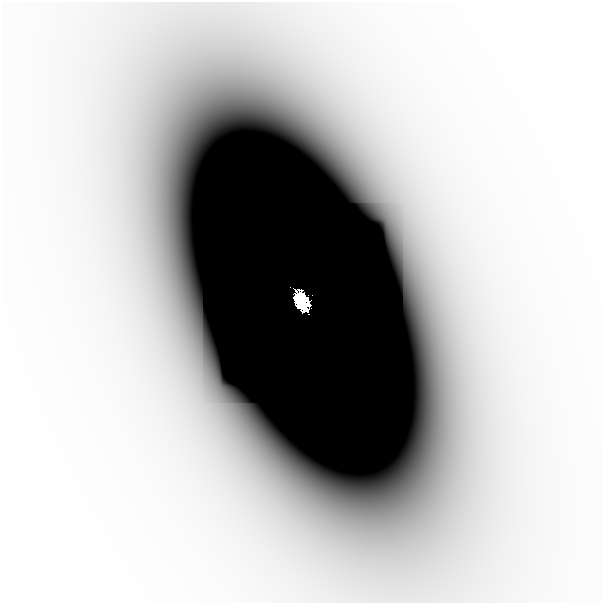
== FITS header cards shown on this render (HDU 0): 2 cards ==
NAXIS1  =                  601
NAXIS2  =                  601

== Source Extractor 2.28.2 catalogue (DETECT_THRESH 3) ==
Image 601 x 601 px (HDU 0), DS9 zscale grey, 1 PNG px = 1 image px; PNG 605 x 605 px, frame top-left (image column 1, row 601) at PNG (2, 2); no overlay
Background -9.82e-08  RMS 3.8e-08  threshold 1.15e-07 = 3 sigma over >= 5 px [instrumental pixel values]
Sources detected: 7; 2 with non-positive FLUX_AUTO (blend fragments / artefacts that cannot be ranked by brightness) are not listed; the other 5 listed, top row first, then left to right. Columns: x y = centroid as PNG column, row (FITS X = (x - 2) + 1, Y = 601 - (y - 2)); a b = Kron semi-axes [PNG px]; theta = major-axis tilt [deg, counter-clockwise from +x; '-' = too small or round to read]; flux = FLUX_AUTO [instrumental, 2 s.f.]
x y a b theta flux
290 287 2 2 - 1.6e-02
509 291 85 35 -89 7.9e-04
312 295 2 2 - 6.6e-03
301 301 15 9 -68 1.2e+01
259 410 24 19 -14 3.9e-05
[2 non-positive-flux detections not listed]